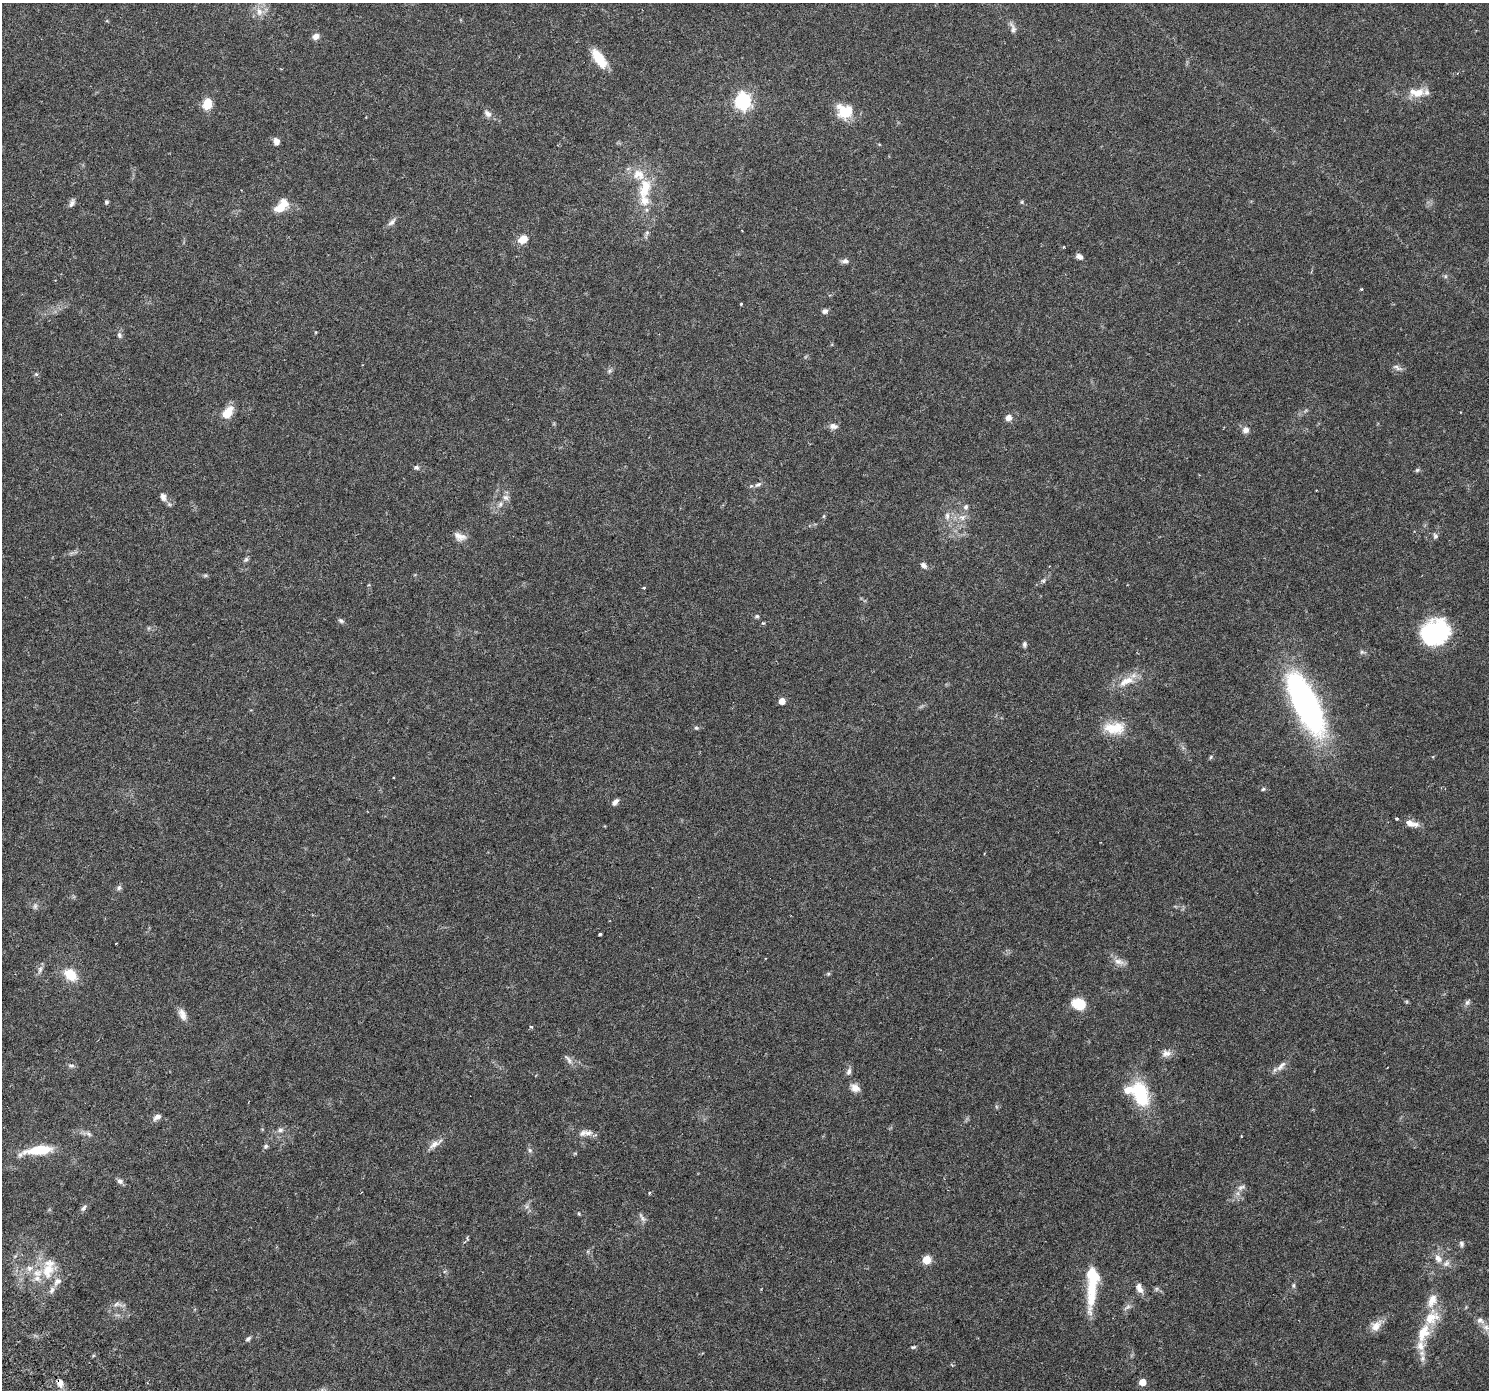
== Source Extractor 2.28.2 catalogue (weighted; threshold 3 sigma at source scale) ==
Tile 7 of 4 x 4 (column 3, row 2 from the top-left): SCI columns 3028-4514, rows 3028-4415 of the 6063 x 6119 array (HDU 1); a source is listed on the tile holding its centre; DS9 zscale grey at full resolution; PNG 1491 x 1392 px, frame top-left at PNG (2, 3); no overlay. Shown black and unused: <1% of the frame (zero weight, under 3 of 6 exposures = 4% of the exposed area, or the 3 px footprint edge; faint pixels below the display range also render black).
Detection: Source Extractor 2.28.2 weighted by HDU 2 'WHT'; one run over the whole footprint, this tile lists its part. Background 0.0539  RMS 0.0027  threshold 0.0108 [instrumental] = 3 sigma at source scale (4.09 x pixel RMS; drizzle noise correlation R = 1.36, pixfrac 0.8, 0.0396/0.0396 arcsec/px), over >= 5 px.
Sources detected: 136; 2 inside a brighter object's white glare — not listed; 15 inside a brighter listed object's ellipse — not listed separately; the other 119 listed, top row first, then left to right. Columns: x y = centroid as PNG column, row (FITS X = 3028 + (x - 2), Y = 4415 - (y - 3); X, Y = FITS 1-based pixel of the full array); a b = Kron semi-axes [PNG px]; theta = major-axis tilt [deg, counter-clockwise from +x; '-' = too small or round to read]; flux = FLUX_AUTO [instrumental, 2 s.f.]
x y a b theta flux
259 11 13 9 -75 2
1013 28 17 7 -72 1
315 36 8 6 19 1.2
599 56 27 11 -44 4.2
1417 93 21 11 5 3.6
742 101 7 6 - 64
207 104 8 6 79 6.7
844 112 19 16 -33 6
488 114 11 7 -44 1.1
276 142 7 6 - 1.4
645 188 31 16 74 7.2
107 202 5 5 - 0.43
1022 202 5 5 - 0.29
72 203 11 6 67 0.81
281 206 20 10 44 3.8
392 222 13 6 42 0.94
647 233 8 6 69 0.53
523 239 9 7 32 3.6
1079 257 8 6 -30 0.99
845 261 10 6 -1 0.78
1445 276 6 5 - 0.39
1361 289 4 3 - 0.22
741 304 3 3 - 0.31
825 311 8 6 18 0.69
119 335 9 6 -70 0.65
1397 368 15 5 -26 0.81
609 371 6 6 - 0.48
36 374 6 4 -43 0.31
227 413 12 7 53 4.8
1008 418 7 7 - 1.3
833 426 11 7 -8 1.2
1245 430 9 8 - 1.2
416 467 7 6 - 0.59
1417 470 6 5 - 0.38
758 484 11 6 31 0.78
163 497 12 8 -71 1.1
506 497 9 8 - 0.98
500 504 9 6 63 0.79
966 507 8 6 72 0.67
824 516 6 3 71 0.27
947 516 11 6 -90 1.1
962 517 10 9 - 1.4
459 536 17 9 -20 1.7
1435 536 7 6 - 0.6
246 559 8 5 63 0.49
923 565 9 6 -37 0.88
205 575 7 4 1 0.35
1043 581 6 5 - 0.45
643 588 4 4 - 0.22
757 616 6 5 - 0.41
341 621 9 6 -28 0.5
763 623 5 4 - 0.32
1434 631 30 19 47 21
1024 644 7 5 85 0.55
1362 652 7 5 -1 0.44
1126 681 25 10 24 4
782 701 5 5 - 3
1305 703 54 17 -64 94
696 728 6 5 - 0.38
1114 728 29 16 -1 5.6
1211 757 6 5 - 0.33
1263 789 6 5 - 0.36
615 802 9 5 48 0.87
1396 819 3 3 - 0.3
1409 823 11 8 -35 1.5
119 888 8 6 73 0.52
35 906 9 6 80 0.64
600 934 4 3 - 0.37
1119 962 18 8 -18 1.6
40 970 12 6 75 0.89
828 974 6 5 - 0.31
70 975 13 10 -37 5.4
1467 1002 9 6 49 0.59
1079 1004 10 8 -19 8.5
182 1014 16 8 -68 1.6
531 1027 4 3 - 0.3
1166 1053 13 10 1 1.4
568 1059 15 6 -50 0.94
71 1066 9 5 -9 0.56
1281 1066 18 7 46 1.4
849 1072 9 6 78 0.83
855 1088 12 9 -26 1.7
1141 1094 34 19 -71 12
157 1117 10 6 33 1
280 1130 8 7 - 0.83
588 1133 12 8 3 1.2
89 1134 9 6 -28 0.69
1241 1136 3 2 - 0.16
435 1144 23 7 29 1.8
266 1146 7 5 49 0.51
38 1150 33 9 8 7.9
530 1150 7 5 -69 0.5
120 1181 8 7 - 0.75
1241 1187 13 6 24 1
649 1193 4 3 - 0.27
84 1208 11 5 50 0.67
579 1214 5 3 - 0.25
642 1217 15 6 -55 0.81
1461 1244 8 6 -76 0.59
1438 1258 13 8 -66 1.6
927 1260 5 5 - 8.7
29 1268 10 8 -5 1.3
48 1271 23 17 76 6.4
1293 1285 6 6 - 0.43
1092 1287 62 11 85 9.5
1139 1288 13 7 -67 1.5
761 1289 3 3 - 0.15
1156 1289 7 4 71 0.37
118 1304 15 6 -6 1
1127 1307 11 5 33 0.76
1431 1318 25 17 48 5.7
1480 1320 13 8 -32 1.4
1376 1326 16 11 49 2.3
248 1339 8 5 47 0.52
1420 1346 15 13 -80 2.6
913 1347 7 4 10 0.36
1143 1382 5 5 - 3.9
60 1383 10 7 -85 1.5
322 1390 7 5 48 0.53
Overlapping masked pixels (flux is a lower limit): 1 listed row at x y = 60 1383
Isophote crosses this tile's border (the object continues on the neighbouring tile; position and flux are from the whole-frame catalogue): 1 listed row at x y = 322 1390